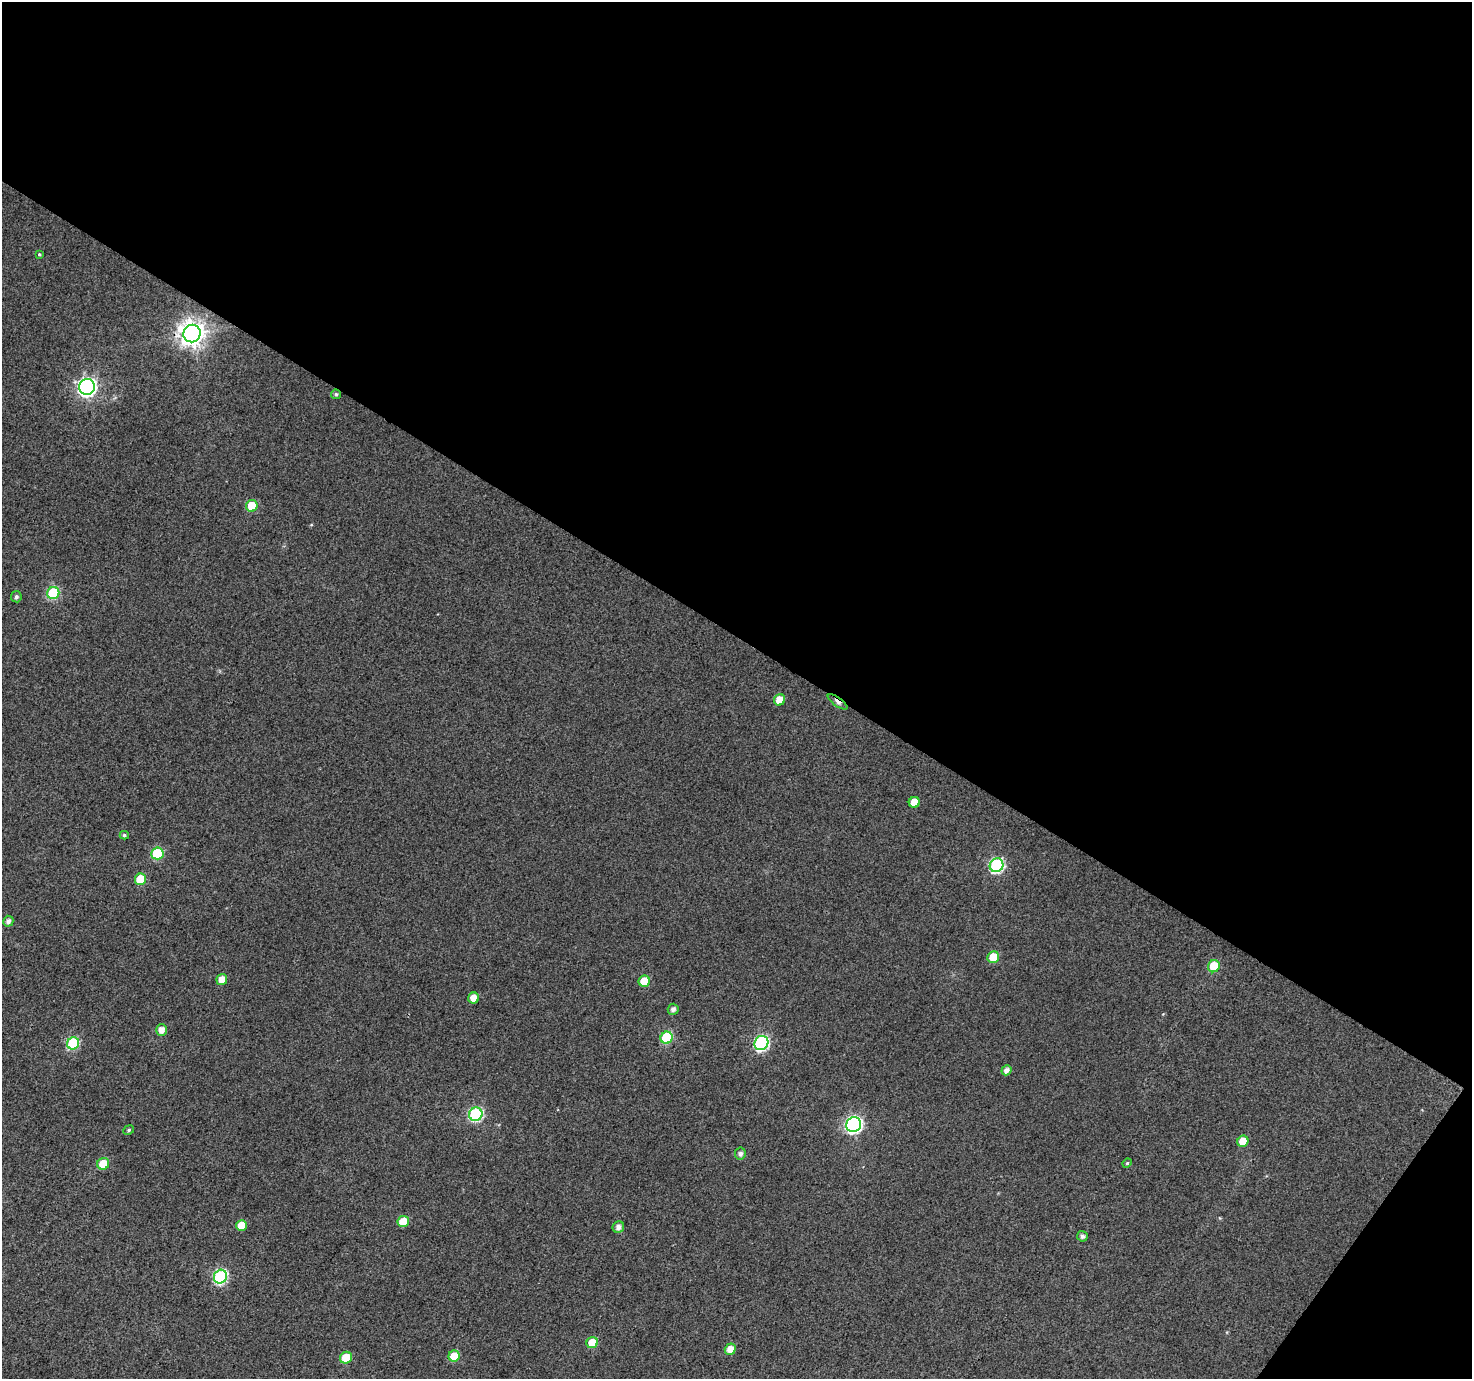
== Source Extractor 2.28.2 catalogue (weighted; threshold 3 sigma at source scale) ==
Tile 2 of 2 x 2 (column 2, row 1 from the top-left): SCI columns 1472-2941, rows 1495-2871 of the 2942 x 2970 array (HDU 1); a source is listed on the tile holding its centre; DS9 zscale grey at full resolution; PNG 1474 x 1381 px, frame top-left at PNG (2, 2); each listed source drawn as its Kron ellipse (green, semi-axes under 4 px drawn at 4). Shown black and unused: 48% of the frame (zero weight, under 3 of 4 exposures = <1% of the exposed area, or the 3 px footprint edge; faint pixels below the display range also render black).
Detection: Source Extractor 2.28.2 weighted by HDU 2 'WHT'; one run over the whole footprint, this tile lists its part. Background 0.0404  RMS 0.011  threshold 0.0493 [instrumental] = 3 sigma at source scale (4.5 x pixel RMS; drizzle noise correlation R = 1.50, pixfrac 1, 0.0396/0.0396 arcsec/px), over >= 5 px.
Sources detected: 42; all 42 listed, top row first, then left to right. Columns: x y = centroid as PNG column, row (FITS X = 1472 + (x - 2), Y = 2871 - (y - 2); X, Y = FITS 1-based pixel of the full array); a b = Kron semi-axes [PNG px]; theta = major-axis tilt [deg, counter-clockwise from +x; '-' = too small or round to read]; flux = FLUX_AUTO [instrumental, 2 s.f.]
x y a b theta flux
39 254 4 3 - 1.3
192 333 9 8 - 1100
87 387 8 7 - 430
336 394 5 4 - 1.9
252 506 6 5 - 30
53 593 6 6 - 85
16 597 5 5 - 2.8
780 700 6 5 - 17
838 702 11 4 -35 7.6
914 802 5 5 - 17
124 835 4 3 - 1.8
157 853 6 6 - 59
996 865 7 6 - 170
140 879 6 5 - 35
8 921 5 5 - 4.2
993 957 6 5 - 24
1214 966 6 5 - 32
222 979 6 5 - 12
644 981 6 5 - 23
474 998 5 5 - 12
673 1009 5 5 - 4.1
161 1030 6 5 - 8.8
667 1038 6 6 - 65
73 1043 6 6 - 89
761 1043 7 6 - 180
1006 1070 5 5 - 6.6
476 1114 7 6 - 140
854 1125 8 7 - 300
129 1130 6 4 25 1.6
1243 1141 6 5 - 17
740 1153 6 5 - 4
1127 1163 5 4 - 1.2
103 1164 6 6 - 24
403 1221 6 5 - 23
242 1225 5 5 - 21
618 1227 6 5 - 5.9
1082 1236 5 5 - 3.8
220 1277 7 6 - 160
592 1343 6 5 - 21
730 1349 5 5 - 11
454 1356 6 5 - 23
346 1358 6 5 - 22
Overlapping masked pixels (flux is a lower limit): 1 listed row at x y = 838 702